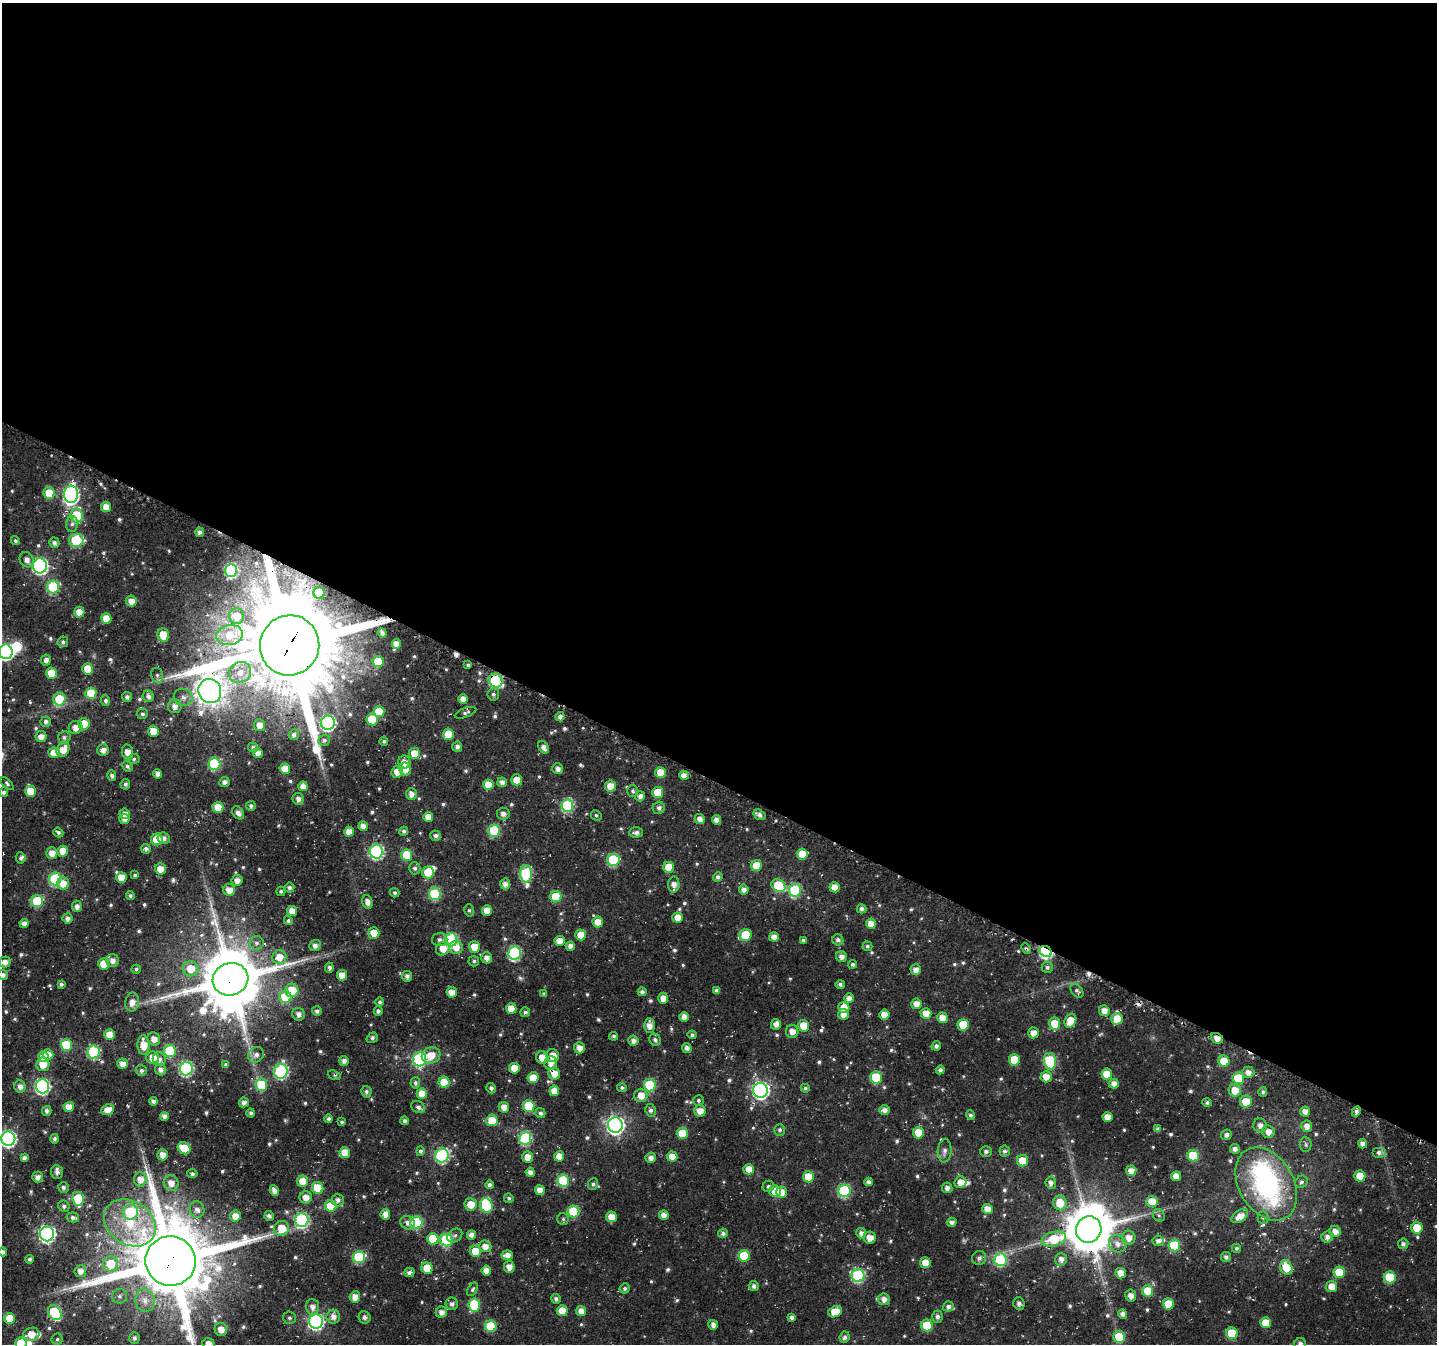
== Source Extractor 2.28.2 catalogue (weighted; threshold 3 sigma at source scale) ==
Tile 3 of 4 x 4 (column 3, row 1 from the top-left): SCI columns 2908-4342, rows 4336-5677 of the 5813 x 5933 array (HDU 1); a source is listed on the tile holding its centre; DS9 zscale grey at full resolution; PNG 1439 x 1346 px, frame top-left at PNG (2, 3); each listed source drawn as its Kron ellipse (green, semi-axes under 4 px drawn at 4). Shown black and unused: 58% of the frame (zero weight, under 3 of 4 exposures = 4% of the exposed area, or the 3 px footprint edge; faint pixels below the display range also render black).
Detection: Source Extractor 2.28.2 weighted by HDU 2 'WHT'; one run over the whole footprint, this tile lists its part. Background 0.0196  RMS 0.0039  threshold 0.0176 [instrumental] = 3 sigma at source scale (4.5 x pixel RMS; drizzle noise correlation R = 1.50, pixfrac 1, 0.0396/0.0396 arcsec/px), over >= 5 px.
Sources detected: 675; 3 too faint to see at this stretch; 5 inside a brighter object's white glare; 3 cosmic-ray / hot-pixel residue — neither listed nor drawn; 5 inside a brighter listed object's ellipse — not listed separately; of the other 659, all 500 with FLUX_AUTO >= 0.799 (the completeness limit of this list) listed and drawn (159 fainter detections not listed), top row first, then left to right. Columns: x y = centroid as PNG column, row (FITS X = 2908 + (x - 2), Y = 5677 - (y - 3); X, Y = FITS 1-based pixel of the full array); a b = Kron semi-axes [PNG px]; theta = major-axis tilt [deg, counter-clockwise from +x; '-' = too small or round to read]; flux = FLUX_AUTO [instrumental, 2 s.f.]
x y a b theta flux
49 493 6 5 - 10
71 494 9 7 -85 84
106 507 5 5 - 4.5
77 515 7 6 - 16
72 524 8 6 87 1.3
200 532 4 4 - 1.7
76 540 7 6 - 26
15 541 5 4 - 0.87
54 543 5 5 - 1.5
27 560 8 6 -62 2.4
40 566 7 7 - 94
231 570 6 6 - 46
53 587 6 6 - 33
319 593 6 5 - 18
131 601 5 5 - 3.5
79 612 5 5 - 4.6
237 616 8 7 - 4.3
106 618 5 5 - 5.5
382 633 5 4 - 1.4
163 635 7 5 -72 8.4
230 635 13 10 7 7.3
63 642 5 5 - 1.2
396 644 5 4 - 3.4
290 645 30 29 - 8900
6 652 7 7 - 84
46 660 5 5 - 2.1
378 662 5 5 - 12
468 665 4 4 - 0.87
88 669 5 5 - 8.7
240 672 11 10 - 5.6
52 673 5 5 - 9.7
157 675 7 6 - 1.1
495 681 7 6 - 43
210 691 12 11 - 510
91 693 6 5 - 12
493 694 6 6 - 1.1
148 696 6 5 - 1.7
127 697 5 5 - 1.3
183 697 9 8 - 2.4
59 699 6 6 - 19
463 699 5 4 - 3.2
105 701 5 5 - 1.1
175 706 7 6 - 2.7
379 711 5 5 - 9.1
465 713 11 4 20 1.2
142 714 5 5 - 0.96
560 717 4 4 - 2
372 719 6 5 - 11
46 722 5 5 - 1.4
328 723 7 7 - 80
84 724 5 5 - 9.6
259 725 6 5 - 3.3
75 727 7 6 - 3.2
153 731 5 5 - 6.1
448 734 5 5 - 9.3
294 735 5 5 - 1.5
41 737 5 5 - 3.5
64 737 6 6 - 1.1
324 740 6 5 - 1.1
384 741 5 4 - 0.87
253 747 5 5 - 1.2
457 747 5 5 - 1.4
544 747 7 5 -55 2.1
63 750 7 6 - 5.4
103 750 6 5 - 2.6
128 752 8 5 -81 3.8
54 753 5 5 - 6
258 753 5 5 - 3
414 753 5 5 - 6
134 759 6 5 - 0.85
404 762 6 6 - 3.2
214 764 6 6 - 29
127 766 5 5 - 1.1
285 769 5 5 - 6
405 769 6 6 - 4.1
558 769 5 5 - 2.2
397 772 6 5 - 4.6
661 773 5 5 - 7.9
158 774 4 4 - 2.5
112 775 5 4 - 1.3
684 775 5 4 - 2.7
517 780 5 5 - 6.2
224 782 5 5 - 1.5
502 782 5 4 - 2.5
7 783 8 4 -45 0.82
125 784 5 5 - 1.2
488 785 5 5 - 6.5
303 786 5 4 - 3.5
610 786 5 5 - 5.8
31 791 5 5 - 8.8
633 791 6 5 - 0.87
4 792 5 4 - 1.1
658 792 5 5 - 9.2
411 794 6 5 - 2.3
640 796 5 5 - 1.7
298 799 6 5 - 1.8
251 806 5 5 - 1.2
567 806 6 6 - 38
218 807 5 5 - 7.8
659 808 6 6 - 1.5
238 813 7 5 -54 2.4
125 814 5 5 - 2.9
503 814 6 6 - 1.9
596 815 5 5 - 0.81
759 815 6 5 - 1.6
428 817 5 5 - 3.9
124 819 5 5 - 2.2
700 819 5 5 - 2.5
717 820 5 4 - 2.5
363 826 5 4 - 2.6
403 831 5 4 - 1
494 831 6 6 - 25
58 832 5 4 - 0.92
349 832 5 5 - 4.4
636 832 7 5 1 1.6
436 836 5 5 - 1.4
164 838 6 5 - 1.6
157 839 6 5 - 13
146 849 5 5 - 1.4
63 851 5 5 - 5.6
376 851 7 6 - 63
52 853 5 5 - 3.6
802 854 5 5 - 7.1
407 855 6 5 - 13
21 858 5 5 - 0.95
613 860 6 6 - 30
756 866 5 5 - 9
669 867 5 5 - 10
415 868 6 5 - 1.2
160 869 5 5 - 5
428 872 6 6 - 12
526 874 8 6 -89 40
135 875 4 4 - 0.95
718 877 5 4 - 1.3
121 878 5 5 - 6.4
55 879 6 6 - 33
237 880 5 5 - 2.7
63 884 6 6 - 5.1
505 884 5 5 - 2.3
674 884 8 5 89 2.8
778 886 7 5 -36 19
835 887 5 5 - 4.9
289 888 5 5 - 1.2
229 890 6 6 - 3.9
744 890 5 5 - 2.2
795 890 6 6 - 36
281 891 5 4 - 0.83
395 893 5 4 - 0.83
435 894 6 6 - 29
130 896 4 4 - 1.1
556 897 5 5 - 14
37 901 6 6 - 21
367 902 7 5 -75 2.6
77 906 5 5 - 2.2
861 909 5 4 - 1.4
469 910 6 5 - 0.84
487 910 5 5 - 4.7
292 911 5 5 - 3.8
67 918 5 5 - 1.7
678 918 5 5 - 4.2
288 921 4 4 - 0.99
598 922 5 5 - 5.6
24 923 4 4 - 2.2
871 924 5 5 - 4.7
374 933 6 5 - 5.9
581 935 5 5 - 5.7
745 935 6 6 - 16
774 937 5 4 - 3
440 940 8 6 2 1.5
451 940 6 6 - 45
803 940 4 4 - 0.93
838 940 5 5 - 1.4
560 941 5 5 - 4.3
257 943 7 6 - 1.3
315 945 6 5 - 2.1
570 946 5 4 - 2.1
867 946 5 4 - 0.89
456 947 7 6 - 3.8
474 947 6 5 - 6.8
443 949 7 6 - 5.2
1026 949 5 4 - 0.81
1046 951 6 5 - 57
514 953 7 6 - 55
279 957 7 7 - 5.2
842 957 6 5 - 2
487 958 5 5 - 2.4
112 960 6 6 - 2.5
474 961 5 5 - 0.8
5 962 6 5 - 2.5
104 964 5 5 - 8.6
853 964 4 4 - 1
1047 967 5 5 - 1.1
329 968 5 4 - 1.5
136 969 5 4 - 0.91
191 969 8 7 - 7.4
916 970 5 5 - 2.8
3 975 5 5 - 1.7
342 975 5 5 - 5
407 976 5 5 - 1.6
230 979 18 16 18 2900
61 984 4 4 - 1.2
840 984 5 4 - 1.2
292 990 7 6 - 11
717 991 4 4 - 1.4
1077 991 8 5 -49 1.1
452 992 5 5 - 3.8
642 992 4 4 - 1.5
544 994 4 3 - 0.96
285 997 6 6 - 14
663 998 5 5 - 3.2
849 998 5 5 - 2.7
132 1002 9 6 79 3.3
380 1002 5 4 - 0.97
916 1004 5 5 - 3.5
844 1007 6 5 - 6.1
511 1008 5 5 - 5.8
317 1011 5 4 - 1.3
378 1011 4 4 - 1.2
1104 1011 5 5 - 3.2
525 1012 5 4 - 1.2
926 1013 5 5 - 4.7
298 1014 6 6 - 2.3
843 1014 5 5 - 3.6
884 1014 5 5 - 4.1
684 1017 5 4 - 2.7
942 1018 5 5 - 3.9
1117 1019 6 5 - 7.5
1070 1021 7 5 66 6.7
776 1024 5 5 - 2.2
1055 1024 6 5 - 9.2
649 1025 7 5 90 3.1
963 1025 5 5 - 12
804 1026 6 5 - 7.7
792 1031 6 6 - 3.2
1033 1033 5 5 - 2.7
110 1034 5 5 - 4.9
692 1035 4 4 - 0.9
614 1036 4 4 - 0.99
372 1038 6 5 - 1.1
1217 1038 6 5 - 3.3
154 1039 7 6 - 3.3
655 1040 6 5 - 1.1
633 1041 5 5 - 2.1
66 1045 6 5 - 20
144 1045 10 6 -88 6.8
936 1046 5 4 - 1.3
579 1048 5 5 - 3.6
687 1048 5 4 - 2
170 1051 6 6 - 26
93 1052 6 6 - 45
48 1055 5 5 - 3.9
256 1055 8 7 - 1.9
431 1055 9 8 - 6
553 1056 7 6 - 5.3
44 1057 5 5 - 7.2
153 1058 6 6 - 5.4
542 1058 6 6 - 4.8
159 1059 7 6 - 1.9
420 1059 7 6 - 52
1014 1060 5 5 - 14
344 1061 5 4 - 2.2
1050 1061 8 6 -80 35
1224 1061 5 5 - 9.1
551 1063 7 6 - 3.3
43 1064 7 6 - 6.3
122 1064 5 5 - 3.3
226 1065 4 4 - 0.84
514 1068 5 5 - 6.1
186 1069 7 6 - 60
161 1070 6 5 - 2.1
940 1070 4 4 - 1.3
141 1071 5 5 - 1.3
281 1071 7 6 - 64
1248 1072 6 6 - 2.5
554 1074 6 6 - 4.7
1107 1074 5 5 - 8.2
334 1075 7 4 -20 0.89
1046 1077 5 5 - 4.1
533 1078 5 5 - 6.3
876 1078 6 5 - 20
1238 1078 6 5 - 17
444 1082 5 5 - 8.6
415 1083 5 5 - 1.1
1114 1084 5 5 - 2.8
261 1085 6 6 - 18
650 1085 6 6 - 24
20 1086 6 5 - 2.3
42 1086 7 6 - 84
491 1088 5 4 - 1.2
622 1088 5 4 - 0.91
805 1088 4 4 - 0.94
760 1090 7 7 - 120
1235 1090 6 6 - 6.4
554 1091 5 5 - 4.9
366 1092 6 5 - 1.1
1263 1092 5 4 - 1
422 1094 5 5 - 6.3
641 1095 7 6 - 5.2
698 1100 5 5 - 0.91
153 1101 4 4 - 1.4
244 1102 5 5 - 2
1207 1102 5 4 - 0.85
1246 1102 6 6 - 7.8
529 1106 6 5 - 18
69 1107 5 5 - 4.4
418 1107 7 5 -30 1.8
504 1107 5 5 - 3.2
108 1110 7 5 25 4.3
650 1110 6 5 - 1.3
884 1110 5 5 - 2
47 1111 5 5 - 1.3
700 1111 6 5 - 4.3
1305 1111 5 5 - 3.1
1356 1111 5 4 - 1.3
251 1113 4 4 - 1.1
540 1113 5 5 - 1.2
971 1115 5 4 - 1.1
164 1116 4 4 - 2.1
1108 1117 5 5 - 4.3
329 1119 4 4 - 1.3
492 1120 6 5 - 9.7
405 1121 4 4 - 1.5
342 1122 4 3 - 0.85
615 1125 8 7 - 170
1260 1125 7 7 - 2.3
1307 1126 5 5 - 2.7
1158 1129 4 4 - 1.1
780 1130 6 5 - 1.1
1268 1132 6 6 - 3
682 1133 6 5 - 11
918 1133 6 5 - 8
1226 1135 5 5 - 1.4
525 1138 6 6 - 37
8 1139 7 7 - 100
55 1139 5 4 - 1.2
1306 1144 7 5 -86 0.93
1363 1144 4 4 - 2.5
184 1148 7 5 -37 10
1235 1149 5 4 - 1.9
420 1151 5 4 - 1.1
945 1151 12 7 87 2.1
986 1151 5 5 - 1.3
1005 1151 5 5 - 1.2
1379 1152 7 5 0 1.4
345 1153 5 5 - 6.7
162 1155 5 5 - 3.4
442 1155 7 6 - 61
559 1156 5 5 - 4.7
1193 1156 6 5 - 17
528 1157 5 5 - 4.6
672 1157 5 5 - 4.5
24 1158 4 4 - 1.5
651 1158 5 5 - 2.1
1023 1161 5 5 - 7.6
749 1169 5 5 - 4.8
1131 1171 5 5 - 3.3
57 1172 7 6 - 1.6
530 1172 4 4 - 2.2
192 1174 5 4 - 1.1
1176 1176 5 5 - 3.7
1360 1176 5 5 - 7.4
37 1177 5 5 - 2.2
809 1177 5 5 - 9.8
140 1179 7 6 - 3.8
303 1181 5 5 - 6.6
563 1181 6 6 - 27
869 1182 4 4 - 1.6
960 1182 6 6 - 3.7
1301 1182 6 5 - 1
171 1183 7 7 - 3.8
1051 1183 6 5 - 1.9
593 1184 6 5 - 0.89
1266 1184 39 27 -60 72
490 1185 4 4 - 1.4
768 1186 6 5 - 0.96
63 1187 5 5 - 1.2
318 1188 6 5 - 12
947 1188 5 5 - 1.9
540 1190 5 5 - 3.3
274 1191 6 4 -65 2.2
775 1191 6 5 - 9.9
844 1191 6 6 - 42
782 1192 5 5 - 4.2
306 1197 6 6 - 4
509 1198 5 4 - 0.95
78 1199 7 6 - 20
338 1200 6 6 - 1.6
1152 1202 5 5 - 8.4
1060 1203 7 6 - 7.8
471 1204 6 6 - 5.7
486 1205 7 6 - 25
64 1206 6 5 - 1.1
331 1206 5 5 - 11
197 1209 8 7 - 2.2
987 1209 5 5 - 4.2
130 1212 8 7 - 23
573 1212 6 5 - 21
385 1214 5 5 - 3.2
664 1215 5 4 - 2.6
1159 1215 6 5 - 0.91
235 1216 5 5 - 4.3
269 1216 5 4 - 1.3
1240 1216 9 5 34 4.4
73 1217 6 5 - 1.3
611 1217 5 5 - 5.1
1263 1218 6 5 - 0.83
563 1219 6 5 - 0.82
302 1220 7 6 - 62
416 1222 6 6 - 35
952 1222 5 4 - 1.7
130 1223 27 21 -34 21
407 1223 7 6 - 2
282 1228 7 7 - 8.3
1417 1228 6 5 - 11
1089 1229 13 12 - 1900
1335 1231 6 5 - 2.9
723 1233 5 4 - 1.4
861 1233 5 5 - 1.9
47 1234 7 7 - 110
455 1235 8 6 35 1.1
471 1235 4 4 - 2.5
1327 1237 6 5 - 2
870 1238 6 6 - 4
1129 1238 7 6 - 3.7
433 1239 5 5 - 12
1054 1239 12 7 15 17
446 1240 6 6 - 38
1158 1241 6 5 - 1.5
1118 1244 9 8 - 3
1403 1244 5 5 - 1.4
1174 1245 6 6 - 24
485 1246 6 6 - 3.1
1236 1248 4 4 - 0.82
475 1251 5 5 - 7.4
3 1252 4 4 - 1.5
507 1255 6 4 6 3
744 1256 6 5 - 15
359 1257 6 6 - 29
1226 1257 5 5 - 1.3
979 1258 7 7 - 1.5
30 1259 4 4 - 1
1061 1259 6 6 - 2.4
1000 1260 6 6 - 37
171 1261 25 24 - 5400
925 1263 5 5 - 4.7
110 1264 7 7 - 11
509 1267 6 5 - 3.5
1286 1267 7 6 - 8.8
427 1268 6 5 - 8.6
80 1271 6 5 - 2.7
486 1271 5 5 - 3.5
409 1272 5 4 - 1.4
1339 1272 5 5 - 14
1121 1273 5 5 - 4.8
858 1275 6 6 - 47
1390 1277 6 6 - 18
754 1286 5 5 - 1.6
1332 1287 5 5 - 5
625 1288 5 5 - 1
473 1289 7 4 58 0.81
1148 1291 5 5 - 11
119 1296 7 7 - 1.3
1131 1296 6 5 - 2.2
355 1297 6 5 - 3.4
556 1299 5 4 - 1.2
884 1299 6 6 - 2.7
145 1300 11 9 -77 3.5
1019 1303 6 5 - 1.5
452 1304 6 6 - 1.7
1168 1304 5 5 - 9.9
474 1305 6 6 - 23
312 1307 8 6 -84 2.4
948 1307 5 5 - 1.5
562 1311 5 5 - 7
581 1311 5 5 - 3.2
441 1312 6 5 - 2.5
835 1312 7 5 22 7.8
55 1313 8 6 -56 33
1123 1314 5 4 - 1.9
333 1317 7 7 - 2.6
365 1317 6 5 - 1.3
792 1317 4 4 - 1.6
937 1317 6 5 - 1.3
10 1318 5 5 - 8.7
289 1318 6 6 - 1
316 1321 7 7 - 91
1266 1323 5 5 - 7
713 1325 5 4 - 2
927 1325 6 6 - 15
491 1326 6 6 - 21
221 1329 6 6 - 3.6
1232 1333 6 6 - 16
31 1334 8 6 16 5.5
845 1337 6 5 - 1.2
1119 1337 6 6 - 20
134 1338 6 5 - 1.2
57 1339 5 5 - 0.8
21 1343 6 5 - 14
209 1344 6 5 - 3.5
1300 1344 6 5 - 1.5
Overlapping masked pixels (flux is a lower limit): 11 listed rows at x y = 319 593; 290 645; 495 681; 1026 949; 1046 951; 230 979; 1217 1038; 554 1074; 1089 1229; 171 1261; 55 1313
Isophote crosses this tile's border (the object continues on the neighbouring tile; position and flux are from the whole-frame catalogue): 9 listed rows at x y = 6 652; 5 962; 3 975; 8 1139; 3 1252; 171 1261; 21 1343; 209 1344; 1300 1344